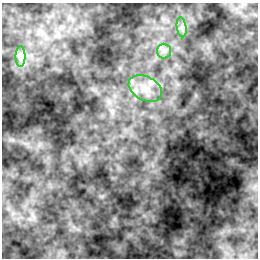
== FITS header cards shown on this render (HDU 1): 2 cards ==
NAXIS1  =                  256
NAXIS2  =                  256

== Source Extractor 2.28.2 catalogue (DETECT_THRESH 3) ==
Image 256 x 256 px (HDU 1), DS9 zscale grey, 1 PNG px = 1 image px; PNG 260 x 260 px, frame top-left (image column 1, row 256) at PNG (2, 3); each listed source drawn as its Kron ellipse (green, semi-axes under 4 px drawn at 4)
Background 0.285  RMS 6.5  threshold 19.6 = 3 sigma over >= 5 px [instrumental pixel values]
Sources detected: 4; all 4 listed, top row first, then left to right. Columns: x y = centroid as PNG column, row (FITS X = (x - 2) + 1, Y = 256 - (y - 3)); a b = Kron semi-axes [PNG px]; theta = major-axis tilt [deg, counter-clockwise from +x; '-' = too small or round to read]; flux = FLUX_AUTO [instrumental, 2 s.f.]
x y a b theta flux
182 27 10 5 -82 1900
164 51 7 7 - 2000
21 56 10 5 90 1600
145 88 18 11 -29 7000